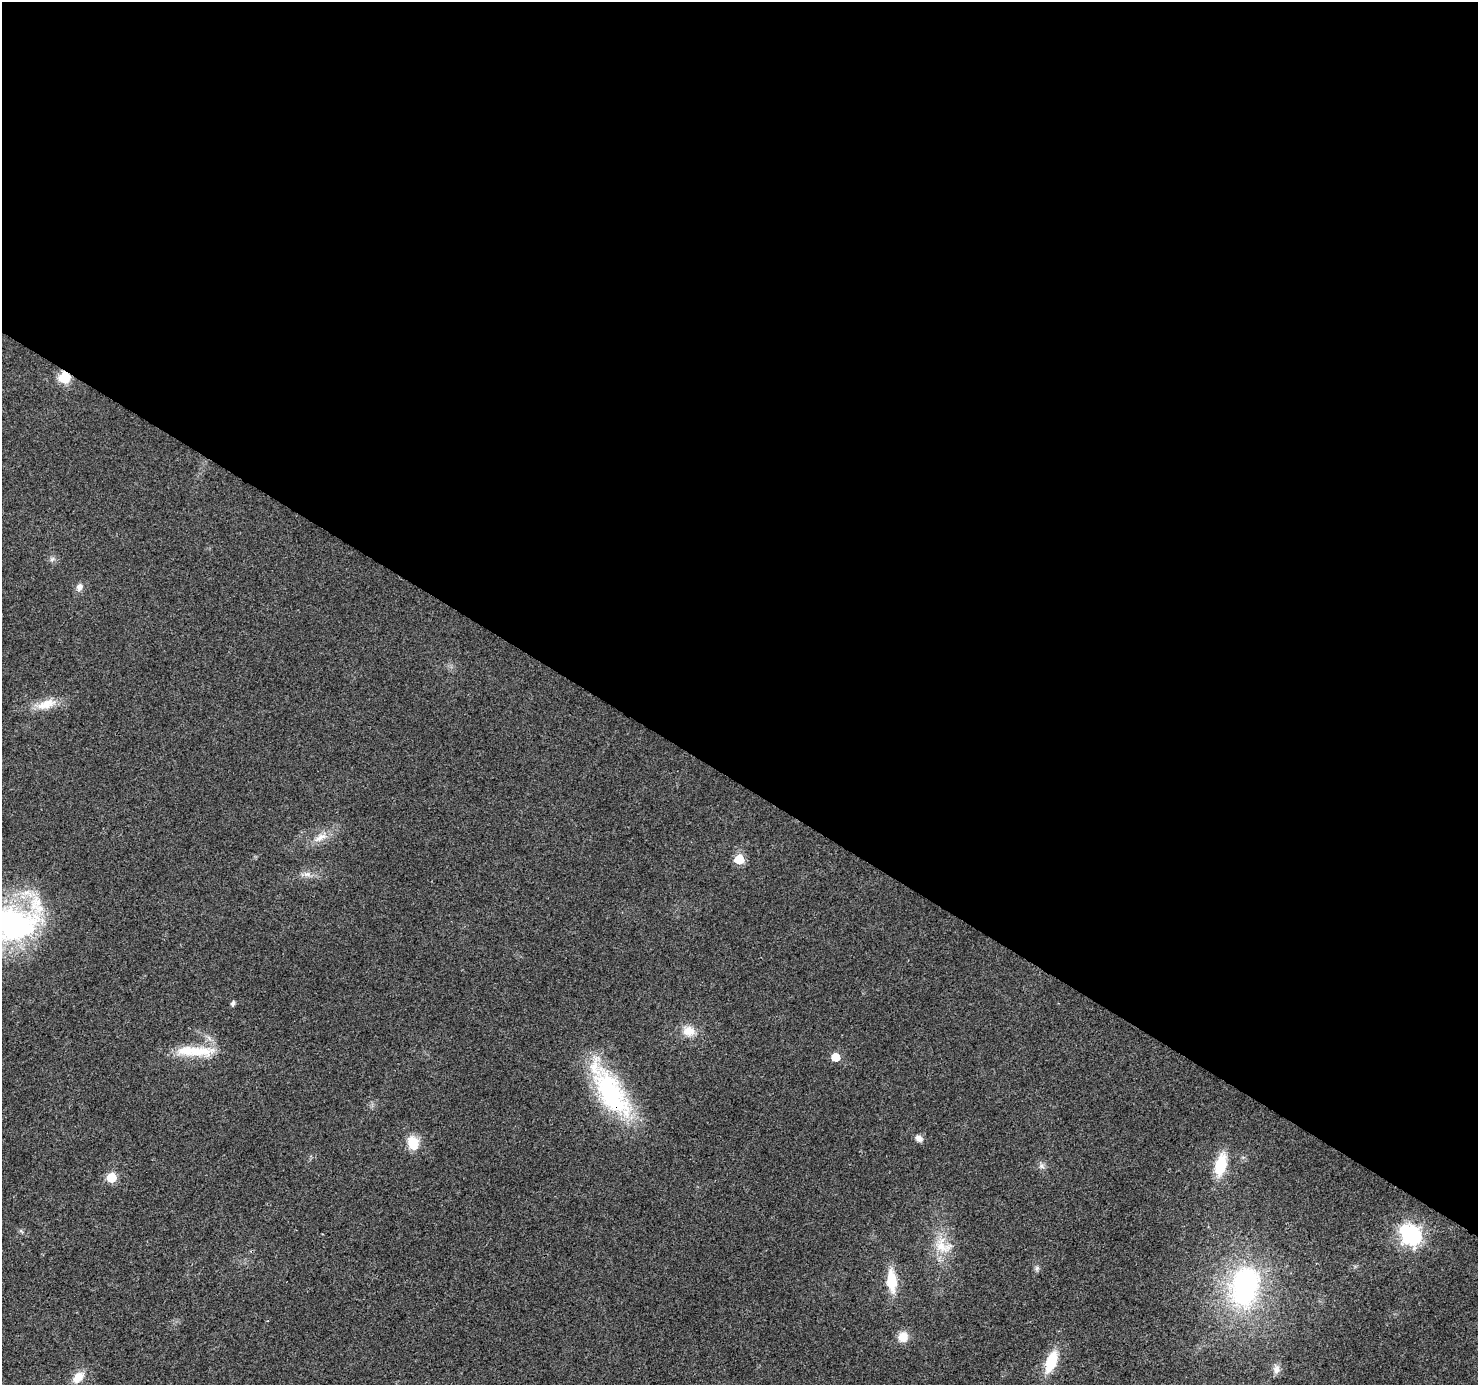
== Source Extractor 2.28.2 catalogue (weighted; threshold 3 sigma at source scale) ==
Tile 3 of 4 x 4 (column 3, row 1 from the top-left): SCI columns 2953-4428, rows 4336-5718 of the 5910 x 5972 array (HDU 1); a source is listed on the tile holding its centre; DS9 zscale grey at full resolution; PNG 1480 x 1387 px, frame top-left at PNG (2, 2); no overlay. Shown black and unused: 57% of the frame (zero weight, under 2 of 3 exposures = <1% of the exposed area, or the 3 px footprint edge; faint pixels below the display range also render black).
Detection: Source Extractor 2.28.2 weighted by HDU 2 'WHT'; one run over the whole footprint, this tile lists its part. Background 0.0265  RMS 0.0062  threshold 0.0279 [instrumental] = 3 sigma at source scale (4.5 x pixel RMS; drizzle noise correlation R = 1.50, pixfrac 1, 0.0396/0.0396 arcsec/px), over >= 5 px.
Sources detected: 31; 2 inside a brighter object's white glare — not listed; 2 inside a brighter listed object's ellipse — not listed separately; the other 27 listed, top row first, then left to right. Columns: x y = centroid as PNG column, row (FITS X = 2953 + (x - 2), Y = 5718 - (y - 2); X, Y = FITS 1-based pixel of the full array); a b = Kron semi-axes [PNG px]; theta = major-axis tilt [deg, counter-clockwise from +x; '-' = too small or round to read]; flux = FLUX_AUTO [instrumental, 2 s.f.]
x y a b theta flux
64 378 6 6 - 53
52 559 8 4 45 1.4
79 587 10 8 71 3.1
46 704 29 12 18 11
320 837 18 8 30 6.3
739 859 6 6 - 35
307 874 11 6 -2 3
12 924 63 43 -6 130
233 1003 5 5 - 1.9
689 1031 17 13 -11 8.5
198 1051 47 14 -1 21
835 1057 5 5 - 18
611 1093 68 27 -60 85
919 1138 9 7 -31 3.4
413 1143 16 12 -76 12
1221 1165 24 11 77 21
1042 1166 8 7 - 2.2
111 1177 6 5 - 33
1411 1236 8 7 - 230
943 1246 29 21 -28 17
1037 1268 8 5 -84 1.5
1246 1280 33 29 3 84
892 1281 23 10 -85 18
903 1337 11 10 - 8.4
1051 1362 26 12 70 19
1276 1369 11 9 90 3.6
78 1377 15 10 43 8.4
Overlapping masked pixels (flux is a lower limit): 2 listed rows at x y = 64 378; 611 1093
Isophote crosses this tile's border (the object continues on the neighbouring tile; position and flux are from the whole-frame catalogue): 1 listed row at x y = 12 924